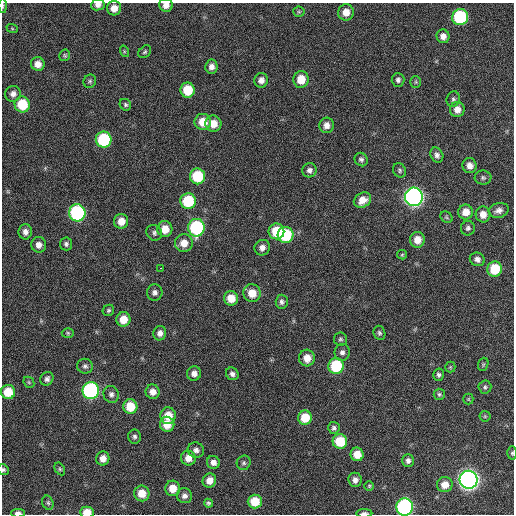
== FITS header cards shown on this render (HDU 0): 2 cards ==
NAXIS1  =                  512 / Axis length
NAXIS2  =                  512 / Axis length

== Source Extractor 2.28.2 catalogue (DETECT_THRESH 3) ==
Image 512 x 512 px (HDU 0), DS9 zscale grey, 1 PNG px = 1 image px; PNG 516 x 516 px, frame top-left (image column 1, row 512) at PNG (2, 3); each listed source drawn as its Kron ellipse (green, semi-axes under 4 px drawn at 4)
Background 88.3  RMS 9.4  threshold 28.3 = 3 sigma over >= 5 px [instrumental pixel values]
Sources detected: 122; all 122 listed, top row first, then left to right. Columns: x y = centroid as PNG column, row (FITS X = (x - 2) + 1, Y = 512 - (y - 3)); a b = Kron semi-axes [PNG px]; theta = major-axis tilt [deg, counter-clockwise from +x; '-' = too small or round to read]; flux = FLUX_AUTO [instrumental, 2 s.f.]
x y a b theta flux
98 5 7 5 8 3100
166 5 7 6 - 4000
3 6 7 3 -88 1000
114 8 7 7 - 5700
299 12 5 5 - 900
346 12 8 8 - 7000
460 17 8 8 - 56000
12 28 6 3 -20 640
443 36 7 6 - 3800
124 51 6 4 -73 760
145 52 7 5 45 1200
65 55 6 5 - 1000
38 64 7 6 - 5200
211 67 7 6 - 3200
301 79 8 8 - 11000
261 80 7 7 - 3400
398 80 7 6 - 1900
90 81 7 6 - 1300
416 82 6 5 - 1000
187 90 7 7 - 17000
13 94 8 7 - 3200
453 99 8 6 76 1600
22 104 8 7 - 21000
125 105 6 5 - 1300
457 109 7 7 - 4800
203 122 8 8 - 10000
213 124 8 8 - 7800
327 125 8 7 - 4200
104 140 8 8 - 51000
437 155 8 6 -62 2400
361 159 7 6 - 1700
470 166 7 7 - 4200
309 170 7 7 - 2600
399 170 7 6 - 1300
197 176 8 7 - 29000
483 178 8 7 - 1400
414 197 9 9 - 290000
362 200 9 7 31 6300
188 201 8 7 - 30000
499 210 10 7 16 3400
466 212 7 7 - 6500
77 213 8 8 - 91000
483 214 8 7 - 5300
446 217 7 5 -36 980
121 221 7 7 - 6400
196 228 9 8 - 68000
468 228 7 7 - 1800
165 229 8 7 - 8600
276 231 8 8 - 19000
25 232 7 6 - 3200
154 233 8 7 - 1900
286 235 8 8 - 35000
417 240 8 7 - 6500
184 243 9 9 - 7000
66 244 6 6 - 1600
39 245 8 7 - 3700
262 248 8 7 - 3600
402 255 5 4 - 780
477 259 7 6 - 2500
161 268 2 2 - 5500
495 269 7 7 - 19000
155 293 8 7 - 2400
252 293 9 8 - 9200
231 298 7 7 - 9400
282 302 7 6 - 1900
108 310 6 5 - 1100
123 319 7 7 - 8400
68 333 6 5 - 930
160 333 7 6 - 3300
379 333 7 6 - 1400
340 339 6 6 - 1300
342 352 8 7 - 2600
307 358 8 8 - 6600
483 364 7 5 70 900
85 366 8 7 - 2000
336 366 8 7 - 34000
450 367 5 5 - 870
194 373 7 7 - 3600
232 374 7 6 - 2300
439 375 6 5 - 1600
47 379 7 6 - 2200
29 382 6 5 - 870
485 387 6 6 - 1400
91 391 8 8 - 120000
8 392 7 7 - 16000
153 392 7 7 - 4700
111 394 8 7 - 2400
439 394 5 5 - 1200
468 399 5 5 - 790
130 406 7 7 - 15000
168 416 8 8 - 9800
485 416 5 5 - 960
305 418 7 7 - 14000
167 424 7 7 - 9800
334 428 6 5 - 1500
134 437 7 6 - 1700
340 441 7 7 - 20000
196 450 8 7 - 2700
512 453 6 4 89 1000
357 454 6 6 - 8900
103 458 7 6 - 4900
188 458 7 7 - 5500
408 461 6 6 - 2300
213 462 7 6 - 3500
244 463 7 7 - 1600
60 469 7 4 -60 1000
3 470 5 5 - 1200
355 480 7 6 - 3000
468 480 9 9 - 370000
209 481 7 6 - 5200
445 485 8 7 - 6600
369 486 5 5 - 880
173 488 8 7 - 8300
142 493 8 7 - 8800
184 496 8 7 - 2500
255 501 7 7 - 15000
48 503 7 5 -73 1300
208 503 4 4 - 1100
405 507 8 8 - 120000
87 512 7 5 0 8800
18 513 7 4 -1 2700
364 513 8 3 1 2000
At the frame edge (FLAGS 8, measured only in part): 9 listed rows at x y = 98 5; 166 5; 3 6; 512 453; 3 470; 405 507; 87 512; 18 513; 364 513